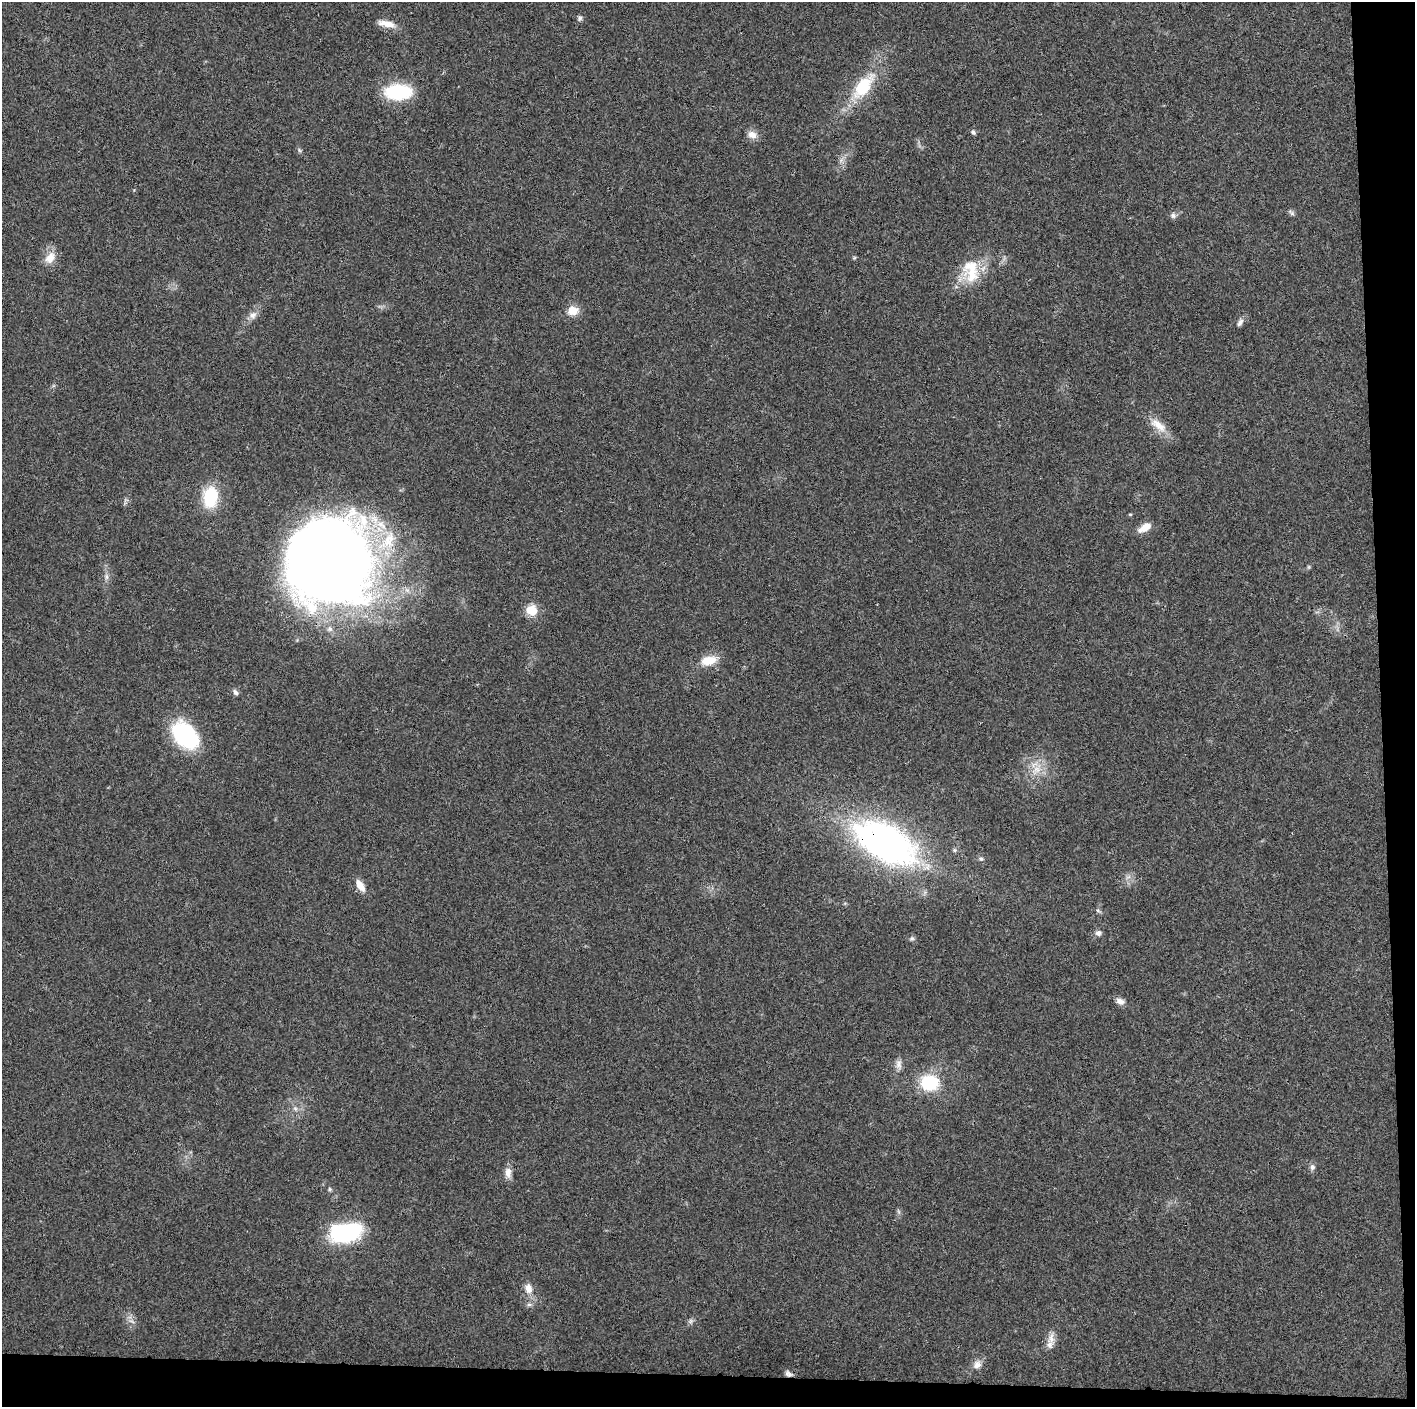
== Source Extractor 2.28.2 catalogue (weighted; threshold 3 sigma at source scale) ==
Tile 9 of 3 x 3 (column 3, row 3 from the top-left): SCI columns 2828-4240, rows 6-1410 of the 4242 x 4223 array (HDU 1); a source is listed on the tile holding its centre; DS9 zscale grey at full resolution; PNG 1417 x 1409 px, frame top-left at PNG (2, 2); no overlay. Shown black and unused: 5% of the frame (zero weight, under 3 of 4 exposures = <1% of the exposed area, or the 3 px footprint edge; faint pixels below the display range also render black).
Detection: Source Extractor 2.28.2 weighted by HDU 2 'WHT'; one run over the whole footprint, this tile lists its part. Background 0.0193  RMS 0.0039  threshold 0.0174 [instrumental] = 3 sigma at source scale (4.5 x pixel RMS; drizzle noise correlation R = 1.50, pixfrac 1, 0.05/0.05 arcsec/px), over >= 5 px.
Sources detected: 48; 2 inside a brighter listed object's ellipse — not listed separately; the other 46 listed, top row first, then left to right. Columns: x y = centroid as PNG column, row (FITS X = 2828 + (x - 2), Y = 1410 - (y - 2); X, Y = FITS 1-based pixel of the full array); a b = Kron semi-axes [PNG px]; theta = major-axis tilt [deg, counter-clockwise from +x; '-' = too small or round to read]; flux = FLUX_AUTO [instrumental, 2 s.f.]
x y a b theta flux
580 18 7 6 - 0.87
387 24 23 8 -11 4
863 87 33 15 52 18
398 92 23 13 0 27
973 132 7 5 -55 0.78
752 135 13 10 -22 2.7
299 150 6 4 -71 0.59
1292 213 9 5 -43 0.89
1173 215 8 7 - 1.2
50 258 17 12 56 4.6
972 273 29 22 79 13
572 311 12 10 7 5
253 315 10 9 - 2.1
1240 322 11 6 57 1.4
1158 425 28 10 -37 5.7
210 497 22 15 84 17
1130 514 5 3 - 0.33
1145 527 16 8 30 4.3
329 562 82 80 -73 460
106 577 9 4 -82 1.1
531 610 10 10 - 7
708 660 19 10 14 7.1
235 692 8 5 -56 1
185 735 29 19 -47 40
1036 770 15 10 31 4.9
885 843 70 36 -29 130
955 850 6 5 - 0.64
981 858 7 5 -42 0.81
360 886 15 8 -56 3.8
1098 911 6 4 -20 0.59
1098 933 8 7 - 1.3
912 938 7 6 - 0.81
1120 1001 10 7 -21 2.1
899 1064 13 8 -81 2
929 1083 20 17 0 17
295 1108 7 4 -19 0.82
1312 1167 8 7 - 1.2
508 1172 14 8 89 2.7
330 1189 5 5 - 0.58
346 1232 39 21 8 32
528 1289 12 9 -76 3.4
529 1304 7 4 0 0.79
691 1321 7 4 89 0.81
1051 1338 18 9 83 3
977 1365 12 10 37 2.4
789 1374 11 7 -32 1.5
Overlapping masked pixels (flux is a lower limit): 3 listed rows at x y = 329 562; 885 843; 789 1374